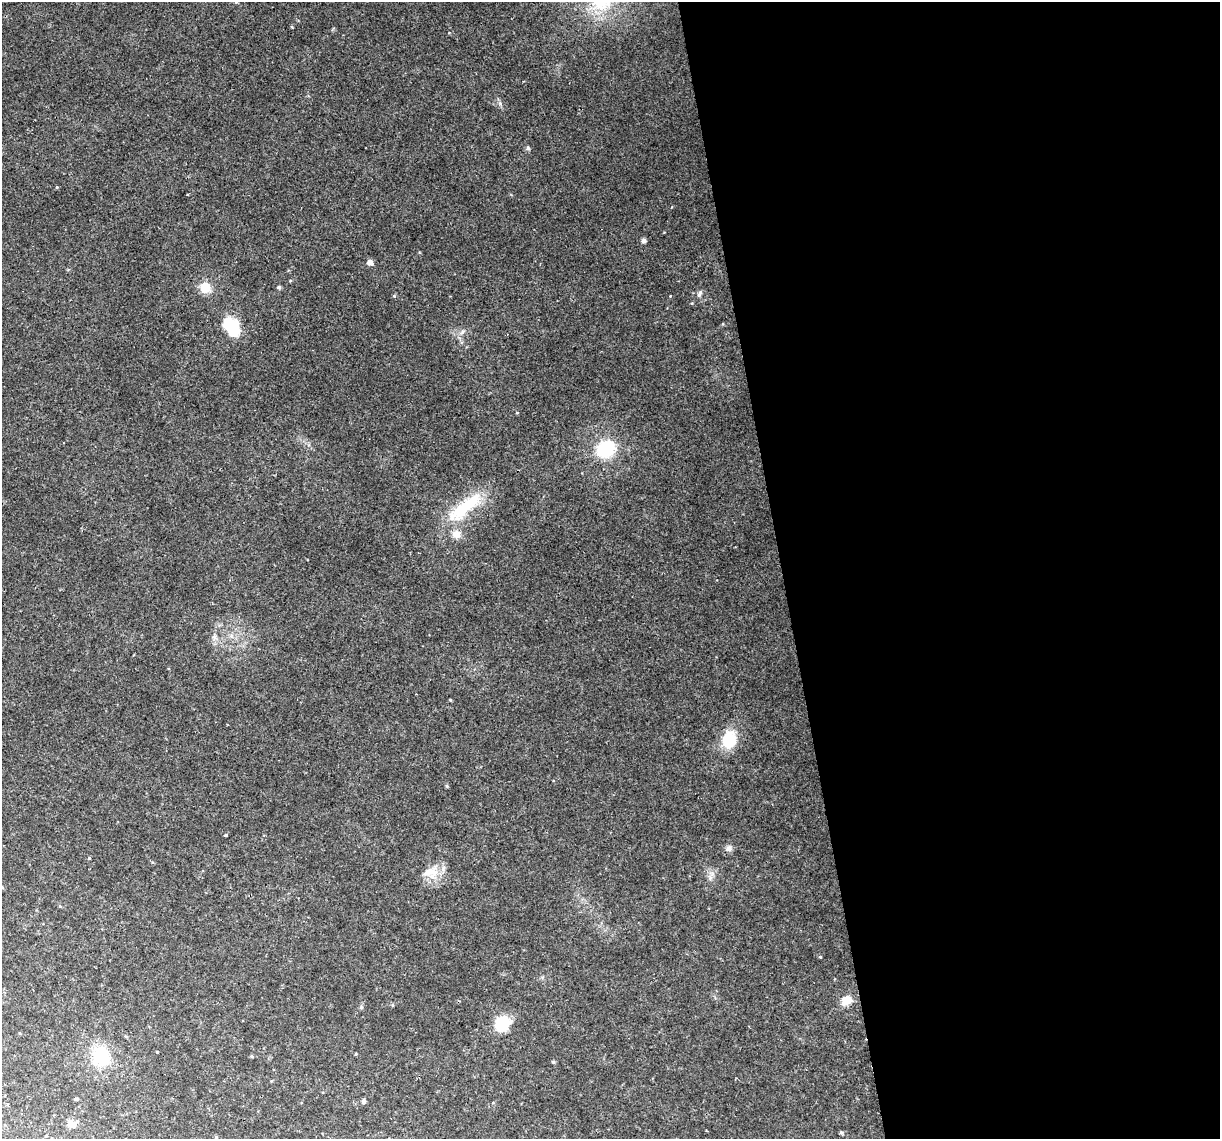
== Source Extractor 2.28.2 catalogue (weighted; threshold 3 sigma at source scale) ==
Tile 8 of 4 x 4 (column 4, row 2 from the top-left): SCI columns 3655-4872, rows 2346-3482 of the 4872 x 4645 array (HDU 1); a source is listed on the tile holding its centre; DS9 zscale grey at full resolution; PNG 1222 x 1141 px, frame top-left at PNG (2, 2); no overlay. Shown black and unused: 36% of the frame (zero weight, under 2 of 3 exposures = <1% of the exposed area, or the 3 px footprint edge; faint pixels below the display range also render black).
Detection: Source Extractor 2.28.2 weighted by HDU 2 'WHT'; one run over the whole footprint, this tile lists its part. Background 0.0408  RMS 0.0036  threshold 0.0161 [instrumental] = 3 sigma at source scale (4.5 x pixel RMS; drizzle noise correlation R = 1.50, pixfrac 1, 0.0396/0.0396 arcsec/px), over >= 5 px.
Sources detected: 40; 2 inside a brighter object's white glare — not listed; the other 38 listed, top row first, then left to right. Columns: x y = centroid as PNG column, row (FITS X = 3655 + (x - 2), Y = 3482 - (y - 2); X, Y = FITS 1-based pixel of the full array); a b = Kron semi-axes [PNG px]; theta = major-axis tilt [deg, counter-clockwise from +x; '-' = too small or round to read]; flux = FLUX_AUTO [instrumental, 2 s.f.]
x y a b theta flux
236 2 5 4 - 0.37
500 103 6 4 -20 0.57
528 148 5 5 - 0.62
57 187 5 3 - 0.33
644 240 4 4 - 1.3
370 262 5 5 - 2
205 287 11 10 - 6.6
279 287 5 5 - 0.53
700 293 9 5 66 1
394 296 5 5 - 0.42
229 324 15 12 -22 14
462 332 7 4 45 0.91
517 413 4 3 - 0.27
606 449 15 13 29 22
464 507 57 16 39 19
456 534 11 10 - 2.9
231 636 7 4 -71 0.82
214 637 8 6 -79 1.2
450 700 3 3 - 0.39
729 740 24 18 74 10
447 786 5 4 - 0.42
226 835 4 3 - 1.7
728 848 9 8 - 1.4
429 872 19 10 32 4.7
710 877 7 4 -73 1
847 1000 12 10 23 4.5
361 1007 6 4 -46 0.48
499 1022 27 12 10 8.4
157 1052 3 3 - 0.39
355 1054 4 3 - 0.28
101 1056 24 23 - 16
251 1056 4 4 - 0.4
553 1062 5 4 - 0.48
77 1099 5 4 - 0.49
364 1101 5 4 - 1.1
72 1124 12 8 -30 2.4
841 1132 5 5 - 0.56
216 1137 4 3 - 0.32
Isophote crosses this tile's border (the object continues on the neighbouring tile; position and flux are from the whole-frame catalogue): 1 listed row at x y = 236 2
Unlisted compact peaks at least as high as the median listed source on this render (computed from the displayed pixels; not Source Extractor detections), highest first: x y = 820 957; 670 296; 89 858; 449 33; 692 303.